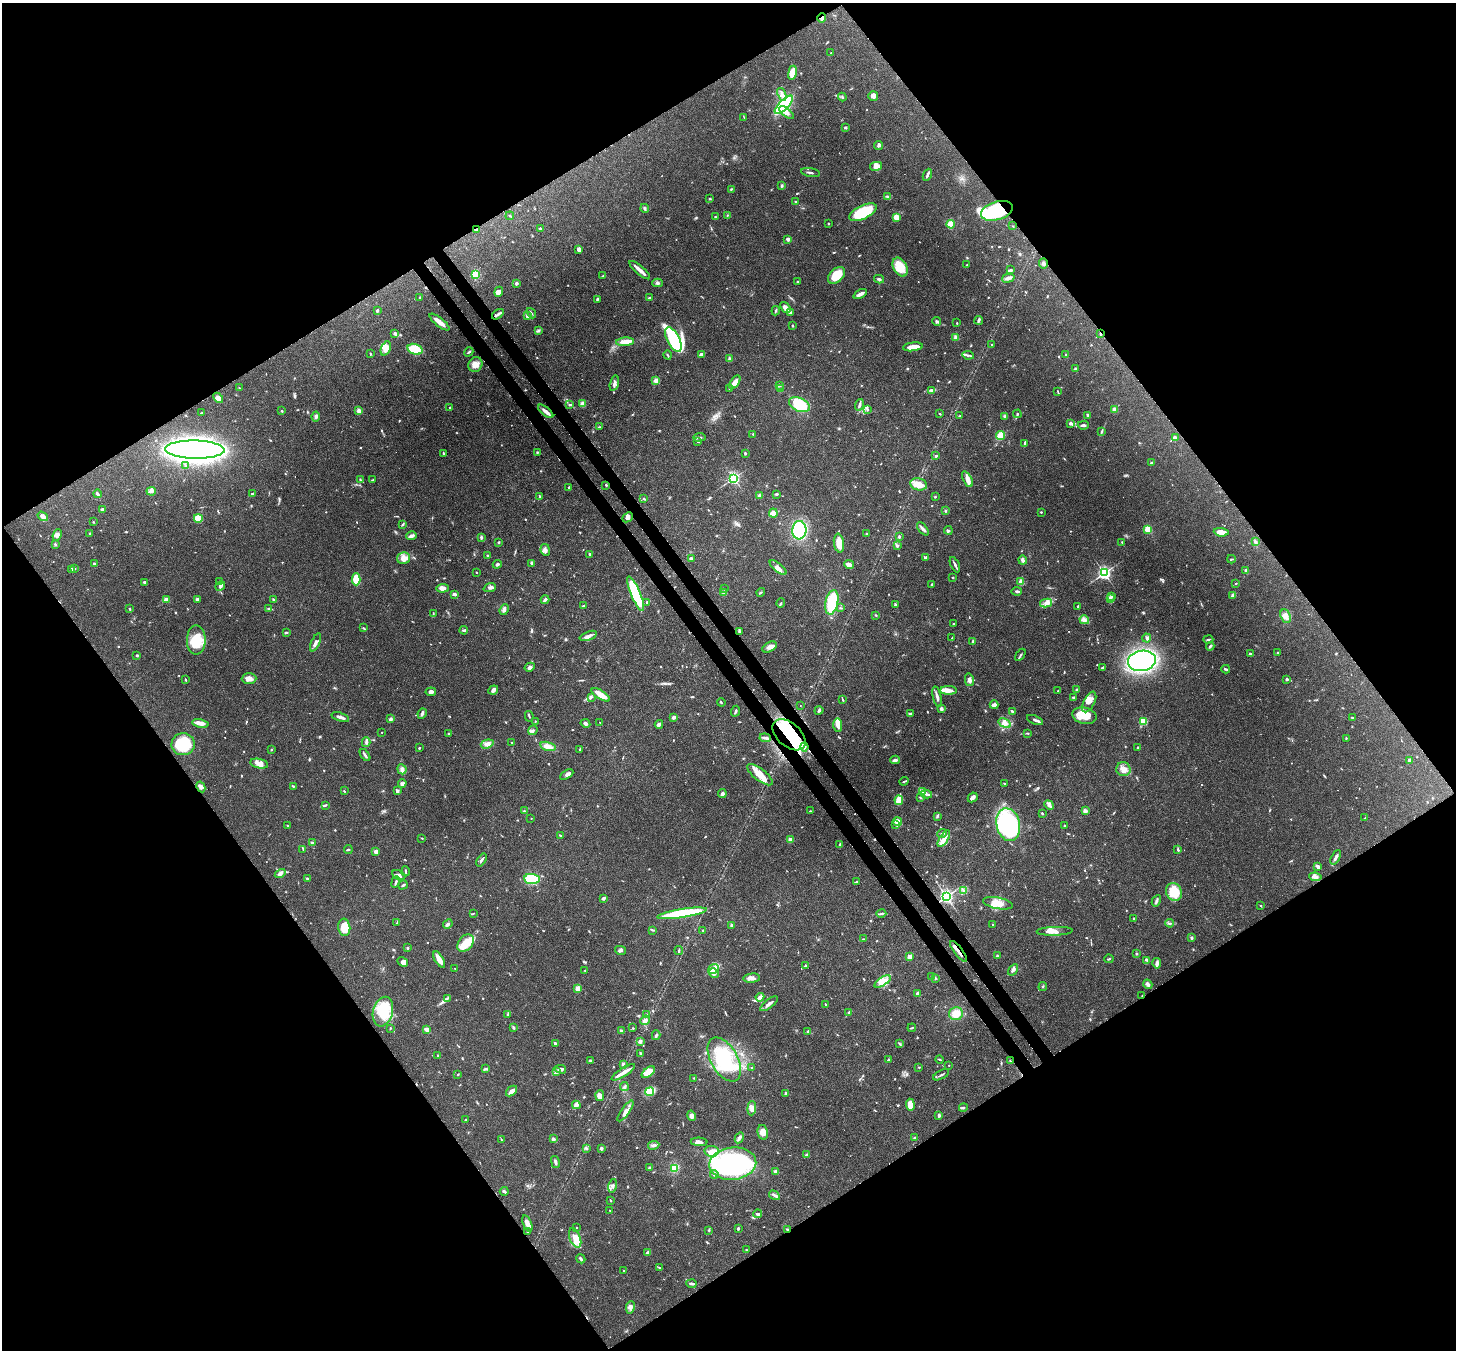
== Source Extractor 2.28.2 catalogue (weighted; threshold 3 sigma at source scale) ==
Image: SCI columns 79-5894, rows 209-5597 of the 5971 x 5944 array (HDU 1 of 3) = the unmasked area's bounding box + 8 px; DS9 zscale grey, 4 x 4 block average (1 PNG px = mean of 4 x 4 image px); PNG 1458 x 1352 px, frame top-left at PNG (2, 3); each listed source drawn as its Kron ellipse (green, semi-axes under 4 px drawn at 4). Shown black and unused: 50% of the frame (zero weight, under 3 of 4 exposures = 7% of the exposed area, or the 3 px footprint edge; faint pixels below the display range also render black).
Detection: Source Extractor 2.28.2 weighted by HDU 2 'WHT'. Background 0.179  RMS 0.0049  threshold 0.022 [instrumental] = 3 sigma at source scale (4.5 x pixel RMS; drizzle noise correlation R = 1.50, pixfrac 1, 0.05/0.05 arcsec/px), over >= 5 px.
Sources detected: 964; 5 too faint to see at this stretch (4 x 4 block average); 5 inside a brighter object's white glare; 6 cosmic-ray / hot-pixel residue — neither listed nor drawn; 15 coinciding with a brighter row at this scale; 58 inside a brighter listed object's ellipse — not listed separately; of the other 875, all 500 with FLUX_AUTO >= 1.98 (the completeness limit of this list) listed and drawn (375 fainter detections not listed), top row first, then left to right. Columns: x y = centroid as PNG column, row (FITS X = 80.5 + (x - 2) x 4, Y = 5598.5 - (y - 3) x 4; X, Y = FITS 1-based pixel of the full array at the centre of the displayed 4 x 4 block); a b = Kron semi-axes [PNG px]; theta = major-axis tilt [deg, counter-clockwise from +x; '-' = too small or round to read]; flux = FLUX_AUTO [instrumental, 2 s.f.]
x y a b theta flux
822 18 5 3 - 8.2
831 53 2 2 - 2.4
792 73 7 3 81 58
782 94 7 3 -69 12
873 96 5 4 - 10
842 97 4 2 - 3.1
784 105 12 5 46 260
787 113 9 4 -38 15
744 117 3 2 - 2.1
845 127 3 2 - 4.3
878 146 4 3 - 8.5
876 166 6 3 12 8.4
811 172 9 2 -10 5.7
927 175 6 2 67 7.1
782 186 2 2 - 5.4
731 189 3 2 - 3.3
888 197 4 4 - 5.5
710 199 2 2 - 3.1
796 202 3 2 - 3.6
644 208 4 2 - 4.8
997 211 16 9 17 240
863 212 15 7 26 130
727 215 3 2 - 2.3
510 216 4 2 - 3.8
715 217 2 2 - 2.5
896 217 3 2 - 47
828 223 2 2 - 8.3
951 224 4 3 - 53
1013 226 3 2 - 2.9
540 229 3 2 - 4.3
476 230 4 2 - 4.1
788 239 3 2 - 11
579 249 4 3 - 9
1043 263 5 3 - 6.6
967 265 2 2 - 2.1
900 267 10 6 -60 63
640 270 13 3 -41 19
1011 270 4 2 - 4.6
476 274 4 3 - 43
836 275 10 6 43 60
603 276 3 2 - 2.4
1008 278 6 3 16 13
879 279 5 2 - 5.3
797 282 2 2 - 2.9
516 283 3 2 - 5.5
658 283 5 3 - 5.9
499 292 5 3 - 12
860 294 7 2 27 21
420 298 4 2 - 2.4
649 298 2 2 - 13
597 299 4 2 - 3.5
785 308 6 3 -52 21
377 310 3 2 - 4.3
776 311 5 2 - 3.9
531 313 5 2 - 3.4
790 313 3 2 - 5.8
498 314 7 3 36 7.3
527 316 4 3 - 7.7
979 320 4 2 - 7.2
937 321 4 3 - 4.5
439 322 12 3 -38 36
957 323 2 2 - 2.2
793 326 3 2 - 2.9
538 330 3 2 - 3.4
395 333 3 3 - 5.4
1100 334 4 2 - 5.3
956 337 3 3 - 5
673 340 13 6 -63 130
625 342 9 3 5 37
991 344 2 2 - 3.4
913 347 10 3 7 36
386 348 7 4 66 27
415 349 8 5 -17 72
469 352 5 2 - 3.8
370 354 3 2 - 2.2
701 354 3 2 - 10
1066 354 2 2 - 2.1
668 355 4 2 - 3.1
968 355 6 2 -8 6
730 358 3 3 - 4.9
475 364 8 7 - 21
1075 369 3 2 - 3.3
656 381 3 3 - 16
735 382 8 4 56 17
614 383 8 3 75 10
780 385 4 2 - 3.8
239 388 3 2 - 2.8
730 389 3 2 - 2.7
780 389 2 2 - 4.3
931 390 4 3 - 5.3
1058 391 3 2 - 2.6
218 398 6 4 -47 23
583 404 3 3 - 19
570 405 3 2 - 4.6
799 405 11 6 -24 190
859 405 6 2 75 9.9
450 408 2 2 - 4.5
867 409 4 2 - 4.7
1115 410 4 3 - 17
282 411 2 2 - 2.9
359 411 4 3 - 13
546 411 9 4 -40 14
202 413 2 2 - 2.4
940 414 2 2 - 2.2
1017 414 4 2 - 3.8
1088 415 3 2 - 9.4
316 416 5 4 - 7.7
960 416 2 2 - 3.5
1005 416 3 2 - 4.3
1070 423 3 2 - 7.7
1083 425 5 2 - 7.6
599 427 4 2 - 3
1102 431 4 2 - 4.7
753 434 2 2 - 5.3
1000 435 5 3 - 66
700 437 6 2 8 4.7
1175 438 3 2 - 11
698 441 3 2 - 3
1025 443 4 2 - 4.9
195 450 30 9 -1 2600
443 453 4 2 - 2.7
537 453 2 2 - 2.1
745 453 2 2 - 11
936 456 2 2 - 5.4
1151 463 2 2 - 5.1
186 466 3 2 - 3
733 478 2 2 - 710
967 479 8 4 -65 17
360 480 3 2 - 3.5
372 480 3 2 - 2
919 484 9 6 -11 33
606 485 2 2 - 3.5
569 487 2 2 - 2.2
151 491 5 3 - 7.8
97 494 4 2 - 5.3
252 494 3 2 - 4.8
776 494 3 2 - 5
759 495 3 2 - 5
539 496 3 2 - 2.2
935 497 3 2 - 2.4
644 499 3 2 - 3
102 509 2 2 - 6.4
945 511 3 2 - 3.3
1041 512 2 2 - 2.5
773 513 4 3 - 16
43 516 6 4 -34 15
627 517 6 3 41 13
198 518 4 4 - 37
93 522 2 2 - 2.8
402 524 3 2 - 2.7
923 529 8 2 -49 9.8
1148 529 2 2 - 200
799 530 9 7 86 210
948 530 4 3 - 4.4
1221 532 7 3 -5 36
90 534 3 2 - 2.8
866 534 2 2 - 13
57 535 6 4 68 9.6
412 536 5 3 - 11
899 536 4 2 - 3.3
481 537 3 2 - 6.1
498 542 2 2 - 4
1122 542 2 2 - 2.4
1255 542 4 3 - 6
839 543 9 5 -81 38
55 544 3 2 - 3.4
897 546 4 3 - 4.9
545 550 6 4 -80 10
590 554 2 2 - 19
487 555 3 2 - 2.1
926 557 4 2 - 7.6
404 558 6 6 - 29
691 558 3 2 - 5.2
1231 559 4 2 - 2.9
1023 560 4 3 - 8.6
532 563 4 3 - 5.9
94 564 3 2 - 4.7
497 564 4 2 - 4.5
849 565 5 4 - 9.1
955 565 8 2 -64 8.6
75 568 2 2 - 2
778 568 10 3 -39 13
71 569 3 2 - 2.6
1246 571 3 3 - 8.4
476 572 2 2 - 2.6
1104 573 2 2 - 830
952 577 2 2 - 2.9
356 579 6 3 -89 73
144 582 3 2 - 5.1
220 582 3 2 - 3.2
1021 582 4 3 - 16
1236 583 2 2 - 2.2
932 584 3 2 - 2.6
220 586 5 2 - 6
442 588 6 3 3 15
490 588 6 3 21 7.5
724 589 2 2 - 2.2
1017 591 5 2 - 5.4
761 592 4 2 - 3.3
724 593 3 2 - 3.4
454 594 4 2 - 7.6
636 594 18 5 -67 170
1233 595 4 3 - 9.5
1111 597 2 2 - 7
1110 598 3 2 - 6.8
197 599 3 2 - 7.8
273 599 2 2 - 9.4
166 600 2 2 - 71
545 600 4 2 - 7.9
647 602 3 2 - 4.1
832 602 12 6 77 130
781 603 4 2 - 3.7
1046 603 6 4 11 14
895 605 3 2 - 5.9
583 606 3 2 - 3.4
1078 606 2 2 - 3.3
269 608 3 2 - 2.9
840 608 3 2 - 2.6
129 609 3 2 - 3.5
504 610 6 3 65 9.7
433 614 3 2 - 2.8
876 615 3 2 - 2.4
1285 616 7 5 -68 15
1084 620 5 4 - 9.5
953 623 2 2 - 3.2
363 628 3 2 - 2.8
464 630 4 2 - 4
739 632 2 2 - 3.4
286 633 4 2 - 2.9
588 636 9 2 20 11
952 638 2 2 - 2
1147 638 4 3 - 6.6
1208 639 5 2 - 4
196 640 15 9 89 89
973 641 3 3 - 7.5
316 642 10 3 66 12
1210 646 4 2 - 5.6
769 647 8 5 30 14
1278 652 2 2 - 3.6
1250 654 3 2 - 3.9
137 655 2 2 - 13
1020 655 7 2 57 4.7
1142 661 14 10 10 660
530 667 5 3 - 7.9
1103 667 3 2 - 3.7
1226 669 4 2 - 6.1
249 678 7 5 1 16
1286 679 3 3 - 3.5
186 680 3 2 - 2.5
969 680 6 4 -77 9.8
493 690 5 3 - 12
948 690 8 4 0 15
1058 690 2 2 - 2.3
1077 690 4 3 - 4.7
431 692 5 4 - 9.8
601 695 10 3 -33 60
591 697 4 2 - 3.1
937 697 10 2 -76 14
1074 697 3 3 - 3.5
843 700 3 2 - 2.6
721 702 4 2 - 2.8
1089 702 11 5 63 17
800 705 2 2 - 2
994 705 4 2 - 13
941 709 2 2 - 11
819 710 4 2 - 5.2
735 711 6 2 65 5
1012 711 3 2 - 5.2
910 713 4 2 - 5.1
422 714 5 3 - 7.2
529 716 5 2 - 3.9
1084 716 12 8 -15 66
340 717 9 2 -17 13
673 717 3 3 - 9.3
1352 717 3 2 - 2.5
391 719 4 3 - 7.2
1035 720 8 2 -21 8.2
535 721 2 2 - 2.2
1143 721 2 2 - 150
600 722 2 2 - 3.6
200 723 8 3 -10 19
585 723 5 3 - 8.1
1005 723 6 4 -31 15
659 724 4 3 - 9.9
838 725 7 3 -87 30
533 730 5 2 - 4.7
382 732 2 2 - 3
1028 733 3 2 - 2.2
449 734 3 2 - 3.9
789 735 19 12 -41 150
765 738 6 2 -6 5.4
1346 738 3 2 - 3.2
366 742 5 3 - 5.4
512 743 4 2 - 2.3
183 744 11 11 - 140
487 744 6 4 17 12
548 746 8 4 -16 23
804 747 4 3 - 8.6
1138 747 2 2 - 3.5
419 748 2 2 - 2.6
271 750 2 2 - 2.4
579 750 3 2 - 2.6
365 755 7 2 -55 6.8
895 760 4 3 - 5.7
1409 760 2 2 - 7.1
259 764 9 4 -12 21
402 769 5 4 - 9.6
1123 769 7 6 - 22
567 774 7 3 31 9.4
760 775 15 6 -38 40
904 781 5 2 - 3.3
1004 783 2 2 - 2.2
402 784 4 3 - 9.3
293 786 3 2 - 3.3
201 787 6 4 -61 9.1
344 791 2 2 - 2.5
397 791 4 2 - 8.4
923 792 3 2 - 4.6
722 794 4 3 - 6.9
926 794 6 2 -8 5.7
920 797 3 2 - 2.7
973 797 5 3 - 12
899 800 5 4 - 42
325 805 4 2 - 3.5
1049 805 5 4 - 9.9
524 811 3 2 - 2.5
810 811 2 2 - 2.9
1085 811 2 2 - 53
1042 813 2 2 - 4.6
937 816 3 2 - 4.6
531 818 2 2 - 3
1365 818 3 2 - 3.1
897 821 4 4 - 25
895 825 2 2 - 2.4
1008 825 16 11 -75 520
287 826 3 2 - 2.3
1065 826 3 2 - 4.3
942 834 5 2 - 5.3
560 835 2 2 - 3.3
422 838 3 2 - 2.5
944 839 9 4 58 20
790 840 2 2 - 52
312 843 2 2 - 5.9
839 845 4 2 - 2.5
303 849 4 2 - 2.7
348 849 4 2 - 3.1
1178 850 4 2 - 4
376 852 3 3 - 14
1336 857 8 3 63 8.1
481 860 7 2 57 6.4
1318 866 4 3 - 7.5
406 871 5 2 - 3.5
280 874 6 3 30 9.5
399 875 7 4 -23 9
1315 877 6 4 -7 11
308 879 4 2 - 3.3
532 879 8 5 -7 120
396 882 6 2 67 5.1
857 882 4 2 - 3.7
403 885 5 2 - 4.9
963 890 2 2 - 3.1
1174 892 9 8 - 87
946 896 2 2 - 1000
603 898 3 2 - 8.4
1156 901 6 3 61 5.9
998 903 15 5 -11 35
1261 906 3 2 - 2.6
473 913 3 2 - 2.1
682 913 25 4 9 250
881 914 5 2 - 3.9
1134 918 2 2 - 7.9
397 923 3 2 - 2.2
1170 923 4 2 - 4.1
448 924 5 3 - 8.5
732 925 3 2 - 5.2
993 925 2 2 - 3.5
344 927 9 6 -85 49
653 930 3 2 - 3.1
703 930 2 2 - 3
1055 931 18 4 2 19
1191 938 2 2 - 6.4
863 939 2 2 - 2.4
465 943 10 7 50 41
408 948 3 2 - 2.7
620 950 5 3 - 6.2
679 951 4 2 - 3
959 951 12 2 -52 17
1137 953 3 2 - 2.5
997 956 2 2 - 3.7
910 957 2 2 - 61
439 959 9 3 -59 30
1109 959 5 2 - 2.4
1147 960 3 2 - 3.4
403 962 6 4 -35 12
1157 963 5 3 - 7.4
806 966 4 2 - 3.8
455 968 2 2 - 2.1
713 969 6 3 35 64
585 970 3 2 - 2
1013 970 6 3 57 10
714 973 5 4 - 14
932 976 4 2 - 2.5
752 978 8 4 5 15
935 978 3 2 - 3.5
883 981 9 3 33 20
1148 984 5 3 - 8.8
1043 986 4 2 - 3.2
577 989 3 3 - 18
917 993 4 2 - 5
1142 995 3 2 - 2
760 997 4 3 - 20
447 998 4 2 - 3.8
769 1004 11 2 38 14
825 1004 2 2 - 3.3
383 1012 15 9 74 94
849 1013 4 2 - 5.8
508 1014 3 2 - 9.1
956 1014 7 6 - 33
646 1015 3 2 - 3.1
645 1020 5 3 - 13
390 1028 3 2 - 2.1
514 1028 3 2 - 3.1
633 1028 2 2 - 2.2
912 1028 4 2 - 3.2
427 1029 3 2 - 27
621 1031 4 2 - 6.4
808 1031 2 2 - 4.8
656 1035 5 2 - 5.1
640 1041 3 2 - 12
555 1044 3 2 - 6.9
899 1044 3 2 - 2.5
640 1053 3 2 - 2.8
438 1056 3 2 - 3.9
724 1059 24 13 -60 150
939 1059 4 2 - 2.7
888 1060 3 2 - 3.3
590 1061 3 2 - 4.7
1010 1061 3 2 - 2.3
623 1064 3 2 - 8.5
949 1065 2 2 - 3.3
751 1067 2 2 - 2.7
919 1067 2 2 - 2.2
485 1069 2 2 - 5.4
561 1069 5 4 - 7.8
557 1072 3 2 - 4.7
623 1072 14 2 32 33
648 1072 7 4 38 35
458 1074 3 2 - 2.2
941 1075 9 2 27 5.9
694 1078 2 2 - 2.3
624 1087 4 2 - 4.1
512 1091 6 3 41 17
650 1092 5 3 - 71
785 1094 3 2 - 7.5
600 1096 5 4 - 16
576 1105 4 2 - 30
910 1105 6 4 -88 42
752 1108 7 4 86 14
963 1108 4 3 - 4.1
625 1111 12 3 55 17
939 1115 3 2 - 6.6
691 1116 5 4 - 11
465 1120 2 2 - 2.7
763 1132 7 5 -79 25
739 1138 6 3 62 8
914 1138 2 2 - 2.3
553 1139 2 2 - 13
501 1140 3 2 - 2.3
699 1142 8 3 -3 16
654 1145 5 3 - 7.9
586 1148 3 2 - 3.1
601 1148 4 3 - 5.3
712 1151 7 5 -8 19
806 1155 3 2 - 4.2
555 1162 6 2 -77 7.5
733 1164 23 16 6 700
650 1167 3 2 - 8.6
674 1168 4 4 - 41
776 1172 2 2 - 47
714 1174 4 2 - 8.3
613 1186 7 4 77 9.6
504 1191 4 2 - 8.5
774 1195 6 2 -32 7.3
610 1200 3 2 - 2.2
610 1210 2 2 - 4.5
758 1214 4 2 - 8.1
527 1223 9 4 -69 17
576 1228 2 2 - 2.5
738 1228 3 2 - 6.5
787 1229 2 2 - 5.1
528 1231 3 2 - 2
709 1231 3 2 - 2.6
575 1238 10 5 -69 39
746 1250 2 2 - 2
648 1253 3 3 - 12
581 1259 5 2 - 5.8
660 1268 4 2 - 3.1
624 1270 2 2 - 3.5
691 1284 5 2 - 6.1
630 1307 6 4 81 9.7
Overlapping masked pixels (flux is a lower limit): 11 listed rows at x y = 822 18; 997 211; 476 230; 1100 334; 195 450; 636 594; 789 735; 804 747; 959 951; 1142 995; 787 1229
Diffuse or blended objects may show on this block-average render without a row.